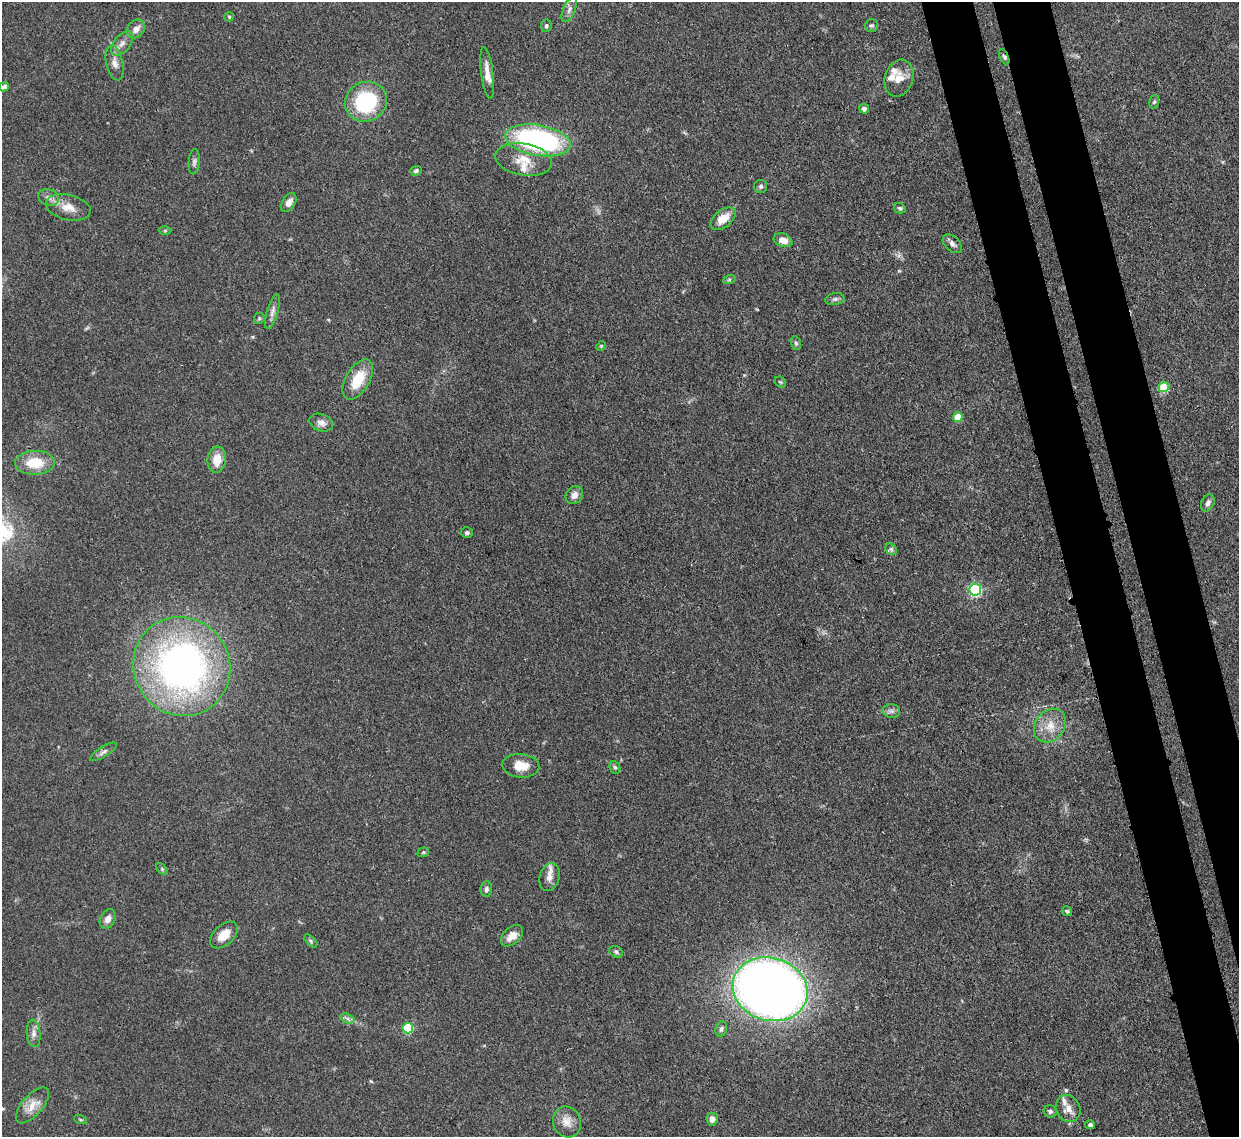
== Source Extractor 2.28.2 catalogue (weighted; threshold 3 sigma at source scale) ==
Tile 6 of 4 x 4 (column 2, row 2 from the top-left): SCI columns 1321-2557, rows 2484-3618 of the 5110 x 5091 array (HDU 1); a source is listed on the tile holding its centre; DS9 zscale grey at full resolution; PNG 1241 x 1139 px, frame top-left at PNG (2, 2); each listed source drawn as its Kron ellipse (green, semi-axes under 4 px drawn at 4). Shown black and unused: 8% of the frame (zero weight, under 3 of 4 exposures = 9% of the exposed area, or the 3 px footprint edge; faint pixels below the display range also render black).
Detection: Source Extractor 2.28.2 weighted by HDU 2 'WHT'; one run over the whole footprint, this tile lists its part. Background 0.146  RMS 0.0052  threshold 0.0234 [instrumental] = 3 sigma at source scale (4.5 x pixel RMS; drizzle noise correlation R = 1.50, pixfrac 1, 0.05/0.05 arcsec/px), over >= 5 px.
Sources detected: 77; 4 inside a brighter listed object's ellipse — not listed separately; the other 73 listed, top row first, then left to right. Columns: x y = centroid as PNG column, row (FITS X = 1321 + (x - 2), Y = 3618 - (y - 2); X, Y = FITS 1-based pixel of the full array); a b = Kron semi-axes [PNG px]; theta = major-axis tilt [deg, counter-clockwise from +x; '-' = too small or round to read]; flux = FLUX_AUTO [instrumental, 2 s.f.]
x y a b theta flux
569 9 13 6 67 2.6
229 17 5 4 - 0.63
871 25 7 6 - 1.1
546 26 6 5 - 1
136 29 10 8 50 4
122 43 14 8 52 3.5
1004 57 8 4 -65 1
115 63 18 8 -78 4.1
487 73 26 6 -82 5.1
899 78 19 14 74 6.9
4 87 5 4 - 1.5
366 102 21 19 29 40
1154 102 6 5 - 0.93
864 109 5 5 - 2
538 140 33 15 -10 93
524 160 29 16 -9 11
194 162 12 5 85 1.7
416 171 6 4 19 1.1
761 186 6 6 - 1.2
49 198 10 8 -19 2.7
289 203 10 6 58 3.3
68 207 23 12 -13 7.5
900 208 6 5 - 0.91
723 219 15 8 38 8.5
165 231 6 4 1 0.67
783 240 10 6 -18 4.5
952 244 11 7 -43 2.2
729 280 6 4 19 0.82
835 299 9 6 10 1.5
272 311 18 5 73 2.7
259 318 6 5 - 0.77
796 343 7 5 -74 0.98
601 346 5 4 - 0.62
358 379 22 12 59 14
780 382 6 5 - 0.74
1164 387 5 5 - 17
958 417 5 5 - 11
321 423 12 8 -21 3.1
217 460 13 9 83 7.7
35 463 20 12 2 14
574 495 9 8 - 3.2
1208 503 9 6 63 1.8
467 533 6 5 - 1
891 549 6 5 - 1.1
975 590 6 6 - 71
182 667 50 48 -56 230
891 711 8 7 - 1.9
1050 726 18 14 52 8.6
103 752 15 5 32 1.9
521 766 18 12 -4 8.6
615 767 6 5 - 0.99
423 852 6 4 20 0.75
162 869 7 4 -46 0.75
549 877 14 10 73 4.5
486 889 8 5 86 1.5
1067 911 5 5 - 0.82
108 919 10 7 63 3
224 935 16 10 42 7.9
512 936 13 8 42 5.2
311 941 8 4 -43 0.96
616 952 7 5 -29 1.2
770 989 38 31 -16 510
347 1018 7 4 -19 1.4
408 1028 5 5 - 34
721 1029 8 5 72 1.4
34 1033 14 7 -86 2.8
32 1105 22 10 49 6.6
1068 1109 14 12 -59 5.3
1050 1111 6 6 - 1.3
712 1119 6 6 - 3
80 1120 7 3 -19 0.65
567 1122 16 13 -63 5.7
1090 1125 5 4 - 1.1
Overlapping masked pixels (flux is a lower limit): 1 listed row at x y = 1004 57